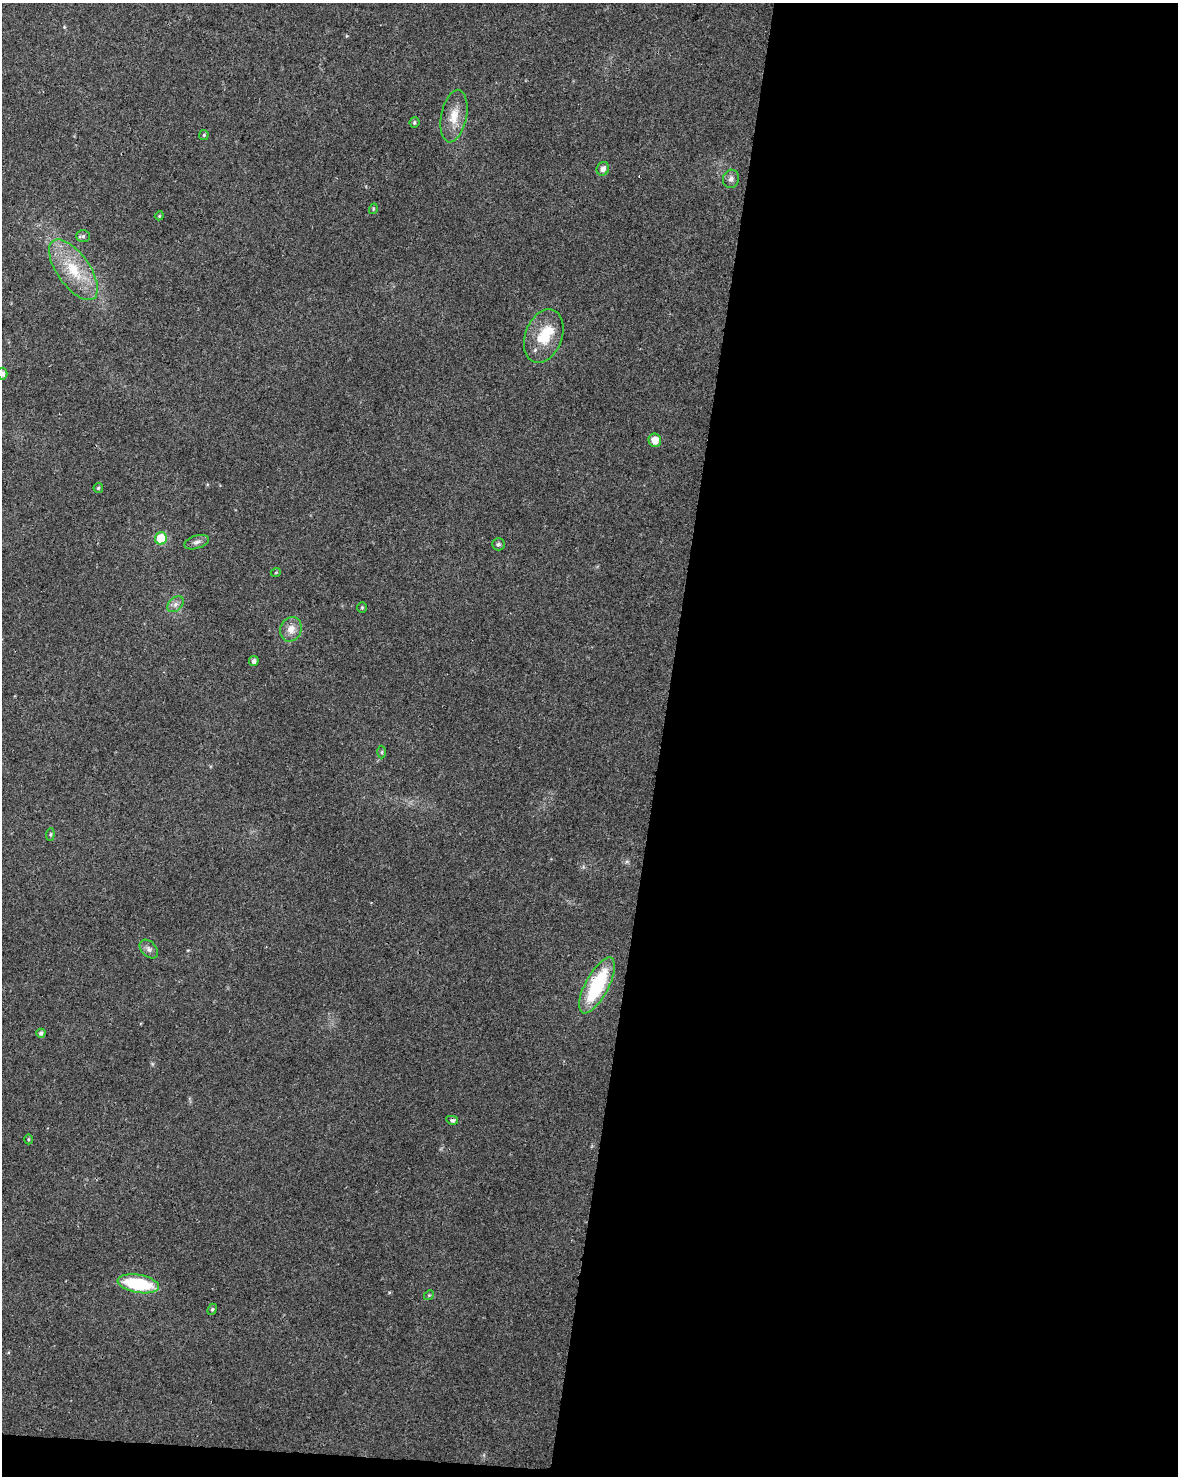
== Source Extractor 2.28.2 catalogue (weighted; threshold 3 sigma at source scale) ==
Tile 12 of 4 x 3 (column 4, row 3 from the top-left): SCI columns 3539-4714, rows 287-1760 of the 4715 x 4936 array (HDU 1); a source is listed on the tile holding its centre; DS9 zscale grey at full resolution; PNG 1180 x 1478 px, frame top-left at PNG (2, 3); each listed source drawn as its Kron ellipse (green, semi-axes under 4 px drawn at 4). Shown black and unused: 45% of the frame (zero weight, under 2 of 3 exposures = <1% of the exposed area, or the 3 px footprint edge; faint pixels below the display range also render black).
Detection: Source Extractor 2.28.2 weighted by HDU 2 'WHT'; one run over the whole footprint, this tile lists its part. Background 0.0562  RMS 0.0069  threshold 0.0308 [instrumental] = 3 sigma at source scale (4.5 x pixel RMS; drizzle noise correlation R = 1.50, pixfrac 1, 0.0396/0.0396 arcsec/px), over >= 5 px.
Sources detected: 32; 1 inside a brighter listed object's ellipse — not listed separately; the other 31 listed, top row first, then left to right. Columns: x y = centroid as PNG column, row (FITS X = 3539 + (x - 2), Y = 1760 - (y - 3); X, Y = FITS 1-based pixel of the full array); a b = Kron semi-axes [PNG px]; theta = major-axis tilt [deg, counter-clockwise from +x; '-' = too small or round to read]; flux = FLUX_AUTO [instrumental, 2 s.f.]
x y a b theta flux
454 116 27 12 79 12
414 122 5 5 - 1.2
204 135 5 4 - 0.79
603 169 7 6 - 3.5
731 179 9 8 - 2.8
373 209 5 3 - 0.63
159 216 4 3 - 0.63
83 236 7 6 - 1.6
73 270 35 16 -54 28
544 336 27 18 69 22
2 374 6 5 - 2.7
655 440 7 6 - 6.8
98 488 5 4 - 0.81
161 538 6 6 - 25
197 542 13 6 18 2.7
498 544 6 6 - 1.6
276 572 5 3 - 0.59
175 604 9 6 42 2.8
362 607 5 4 - 0.82
291 629 12 10 66 6.7
254 661 5 4 - 2.1
382 752 6 4 89 0.92
50 835 6 4 83 0.94
149 949 11 7 -46 2.8
597 985 31 11 62 53
41 1033 4 4 - 1.7
452 1120 6 4 -10 1.5
28 1139 5 3 - 0.74
138 1284 21 9 -10 44
429 1295 5 4 - 0.84
212 1309 6 4 68 1.1
Isophote crosses this tile's border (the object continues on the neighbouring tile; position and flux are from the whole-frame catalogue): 1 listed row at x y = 2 374